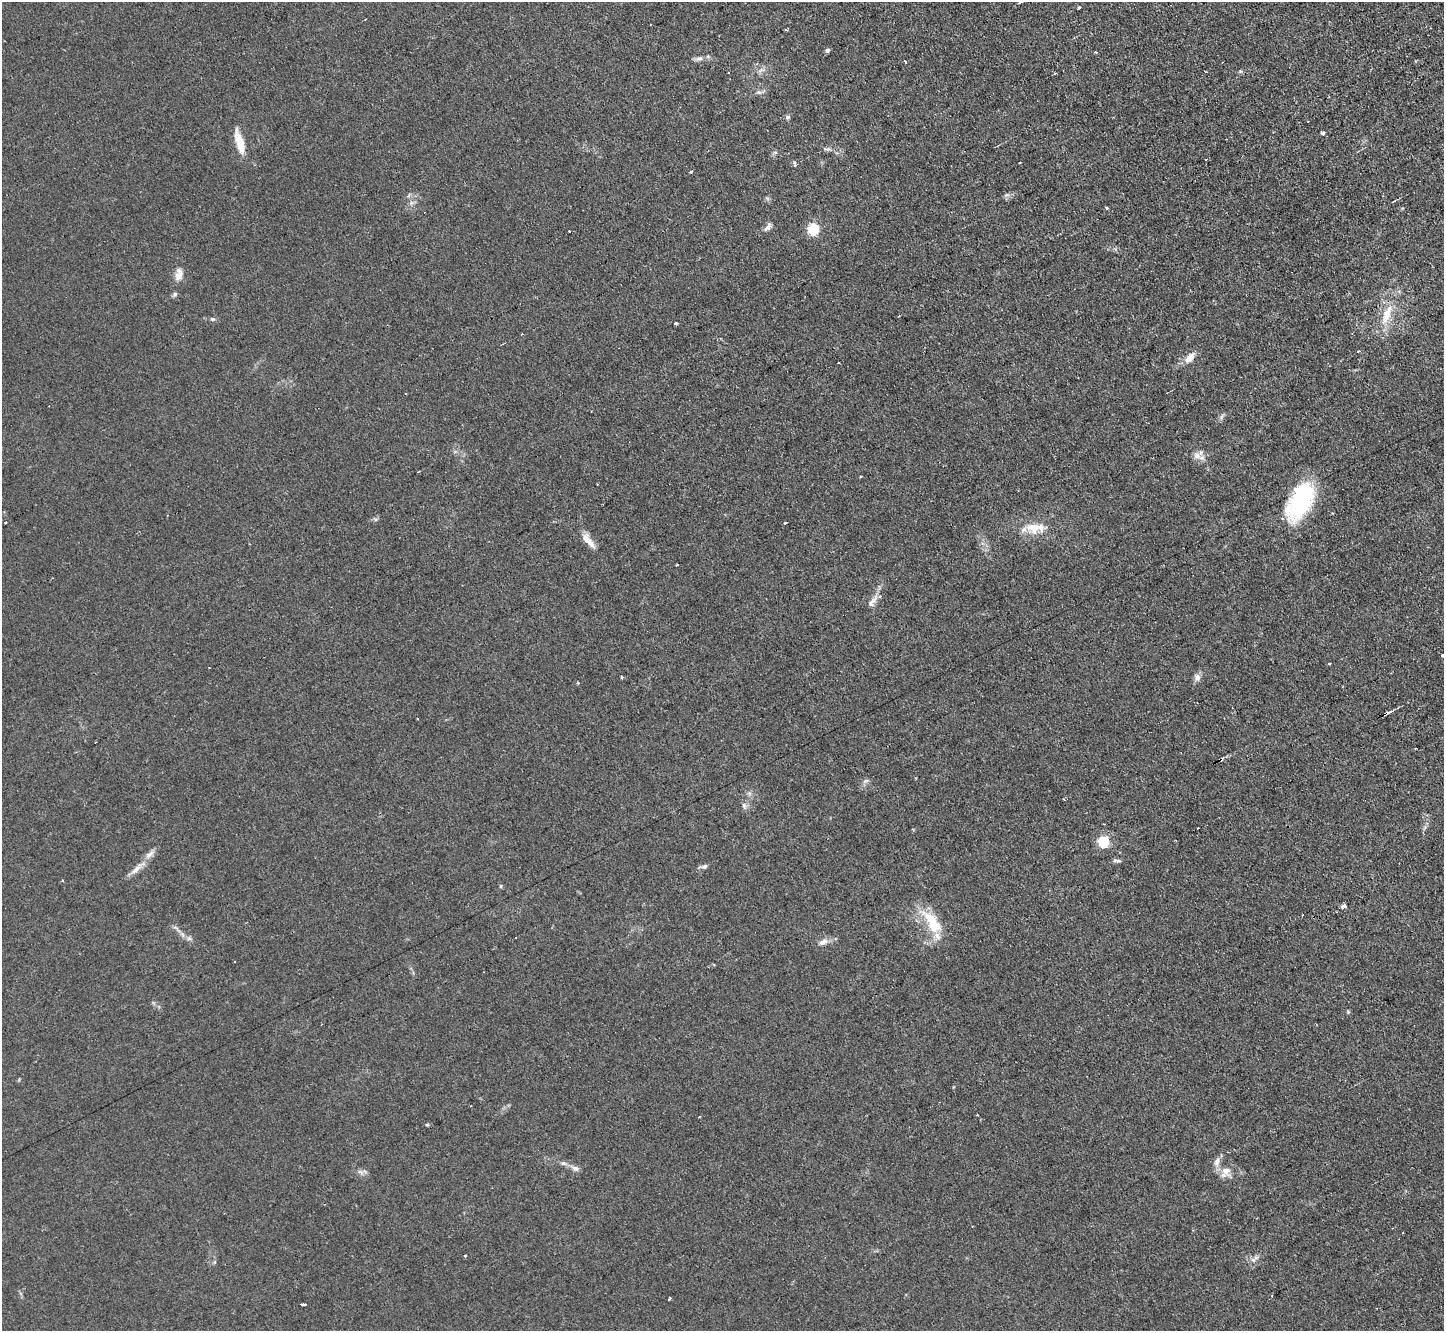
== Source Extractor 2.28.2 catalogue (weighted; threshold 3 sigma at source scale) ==
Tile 10 of 4 x 4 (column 2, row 3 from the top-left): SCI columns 1443-2884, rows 1479-2807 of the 5767 x 5753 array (HDU 1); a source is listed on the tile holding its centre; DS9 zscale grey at full resolution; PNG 1446 x 1333 px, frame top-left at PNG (2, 2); no overlay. Shown black and unused: <1% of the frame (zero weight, under 2 of 3 exposures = <1% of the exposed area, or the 3 px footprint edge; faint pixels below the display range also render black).
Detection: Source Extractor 2.28.2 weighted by HDU 2 'WHT'; one run over the whole footprint, this tile lists its part. Background 0.0803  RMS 0.0071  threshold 0.032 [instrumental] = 3 sigma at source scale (4.5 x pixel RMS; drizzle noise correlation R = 1.50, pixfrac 1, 0.05/0.05 arcsec/px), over >= 5 px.
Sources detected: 79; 6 cosmic-ray / hot-pixel residue — not listed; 1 inside a brighter listed object's ellipse — not listed separately; the other 72 listed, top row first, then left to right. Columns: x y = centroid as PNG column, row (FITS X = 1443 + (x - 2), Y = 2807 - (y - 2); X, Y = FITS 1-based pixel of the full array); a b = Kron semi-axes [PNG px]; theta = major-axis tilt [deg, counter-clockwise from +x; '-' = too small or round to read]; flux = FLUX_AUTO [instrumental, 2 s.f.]
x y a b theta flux
1020 2 4 3 - 6.2
1079 7 3 3 - 1
786 30 3 2 - 1.5
827 50 4 4 - 2.3
1095 52 4 3 - 0.69
699 59 12 6 18 2.8
905 62 3 2 - 1.1
761 70 10 5 12 2.5
1240 71 6 5 - 1.1
728 72 3 3 - 1.1
1055 73 4 3 - 0.81
759 92 8 5 -19 1.9
788 117 6 6 - 1.6
1322 133 4 4 - 3.2
239 142 31 9 -74 14
1206 159 3 2 - 0.67
1020 162 2 2 - 0.49
795 163 7 4 -87 2.4
690 171 3 3 - 1.7
1006 195 8 5 10 1.8
1106 208 3 3 - 1.6
768 227 14 7 54 3
813 229 7 7 - 28
569 232 3 3 - 2.7
178 276 15 11 55 5.8
175 294 7 6 - 1.6
1387 314 31 12 68 19
899 316 3 2 - 0.68
212 319 6 4 -1 1.1
676 323 3 3 - 3.6
522 334 3 2 - 0.64
1358 351 3 2 - 1.4
1190 357 11 7 47 8
1221 417 9 4 71 1.5
1197 455 14 9 -37 5.4
1301 501 42 21 61 74
5 522 3 2 - 1.3
785 523 4 2 - 0.65
1035 528 31 14 0 16
588 540 23 8 -51 7.7
879 596 5 4 - 1.5
871 604 9 7 -39 2.9
622 677 4 3 - 0.71
1197 677 9 8 - 3.7
578 683 5 3 - 0.73
1387 713 10 3 26 2.5
418 719 3 2 - 0.56
1220 759 5 3 - 1.1
865 781 9 5 26 1.9
744 806 10 6 -75 2.4
1198 828 3 2 - 1.1
1104 841 5 5 - 79
1117 860 13 4 -3 1.8
704 866 10 5 9 2.3
136 869 25 7 42 6.7
500 886 5 3 - 0.82
1344 906 4 3 - 3.7
932 923 34 14 -58 27
182 934 10 5 -55 2.5
189 938 8 5 -17 2
823 942 13 7 23 4.4
1348 1012 5 5 - 0.92
427 1125 5 4 - 0.83
1217 1162 14 7 71 4.3
563 1163 9 6 -9 2.3
575 1168 12 7 -12 3.3
361 1172 10 5 -26 2.5
1226 1172 15 13 59 8.4
465 1256 3 3 - 0.89
1254 1259 13 6 44 3.4
670 1298 3 3 - 0.96
303 1304 5 3 - 2.3
Overlapping masked pixels (flux is a lower limit): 2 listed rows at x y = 1387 713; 1220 759
Isophote crosses this tile's border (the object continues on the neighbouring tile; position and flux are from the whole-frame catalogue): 1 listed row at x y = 1020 2